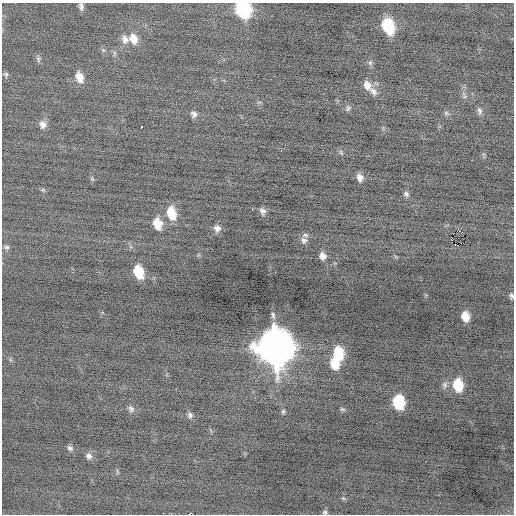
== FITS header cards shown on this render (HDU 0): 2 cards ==
NAXIS1  =                  512 / Axis length
NAXIS2  =                  512 / Axis length

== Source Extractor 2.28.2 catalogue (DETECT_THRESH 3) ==
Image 512 x 512 px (HDU 0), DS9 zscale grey, 1 PNG px = 1 image px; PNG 516 x 516 px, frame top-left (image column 1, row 512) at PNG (2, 3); no overlay
Background -0.172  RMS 0.73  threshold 2.18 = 3 sigma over >= 5 px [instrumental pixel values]
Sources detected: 53; all 53 listed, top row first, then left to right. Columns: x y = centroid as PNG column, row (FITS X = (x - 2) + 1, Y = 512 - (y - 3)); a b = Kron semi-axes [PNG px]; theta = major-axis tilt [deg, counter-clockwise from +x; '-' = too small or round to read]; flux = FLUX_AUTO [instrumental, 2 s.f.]
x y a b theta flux
81 6 9 6 -83 160
243 9 12 9 -62 5700
388 26 13 9 -69 2200
125 39 11 9 -78 310
133 39 13 10 -69 580
103 50 6 4 -72 81
38 59 8 5 90 100
370 63 8 6 -69 110
6 74 6 6 - 86
79 77 11 8 -73 520
367 85 12 9 -64 380
373 91 12 8 -48 270
348 108 9 5 88 110
480 111 10 6 -74 150
446 113 7 5 -45 91
194 114 9 7 -47 180
43 125 10 8 -78 280
141 126 3 3 - 920
341 152 7 4 -44 79
360 177 9 6 -73 280
92 179 7 4 -45 59
43 190 7 4 -18 63
406 194 7 6 - 130
262 211 9 7 -64 190
171 213 13 8 -75 1100
157 224 11 8 -74 790
217 228 9 8 - 250
460 231 3 2 - 160
305 235 9 6 0 130
451 237 3 2 - 2300
304 240 9 7 -25 180
458 245 3 2 - 1600
6 247 8 5 -1 100
322 256 7 7 - 290
138 272 11 8 -71 1400
511 296 7 5 -78 120
273 315 10 5 -81 130
465 317 8 7 - 650
274 347 16 14 -75 120000
338 353 13 9 -82 1600
334 364 12 9 -74 960
445 385 11 7 83 170
458 385 11 9 -81 1500
398 402 10 8 -83 2400
131 409 9 7 -47 160
342 409 7 4 -18 73
283 411 7 5 64 79
190 415 7 6 - 140
70 448 7 5 -45 130
89 456 9 8 - 200
343 498 8 3 -19 61
325 512 6 5 - 100
189 514 2 2 - 1200
At the frame edge (FLAGS 8, measured only in part): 4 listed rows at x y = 243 9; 511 296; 325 512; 189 514